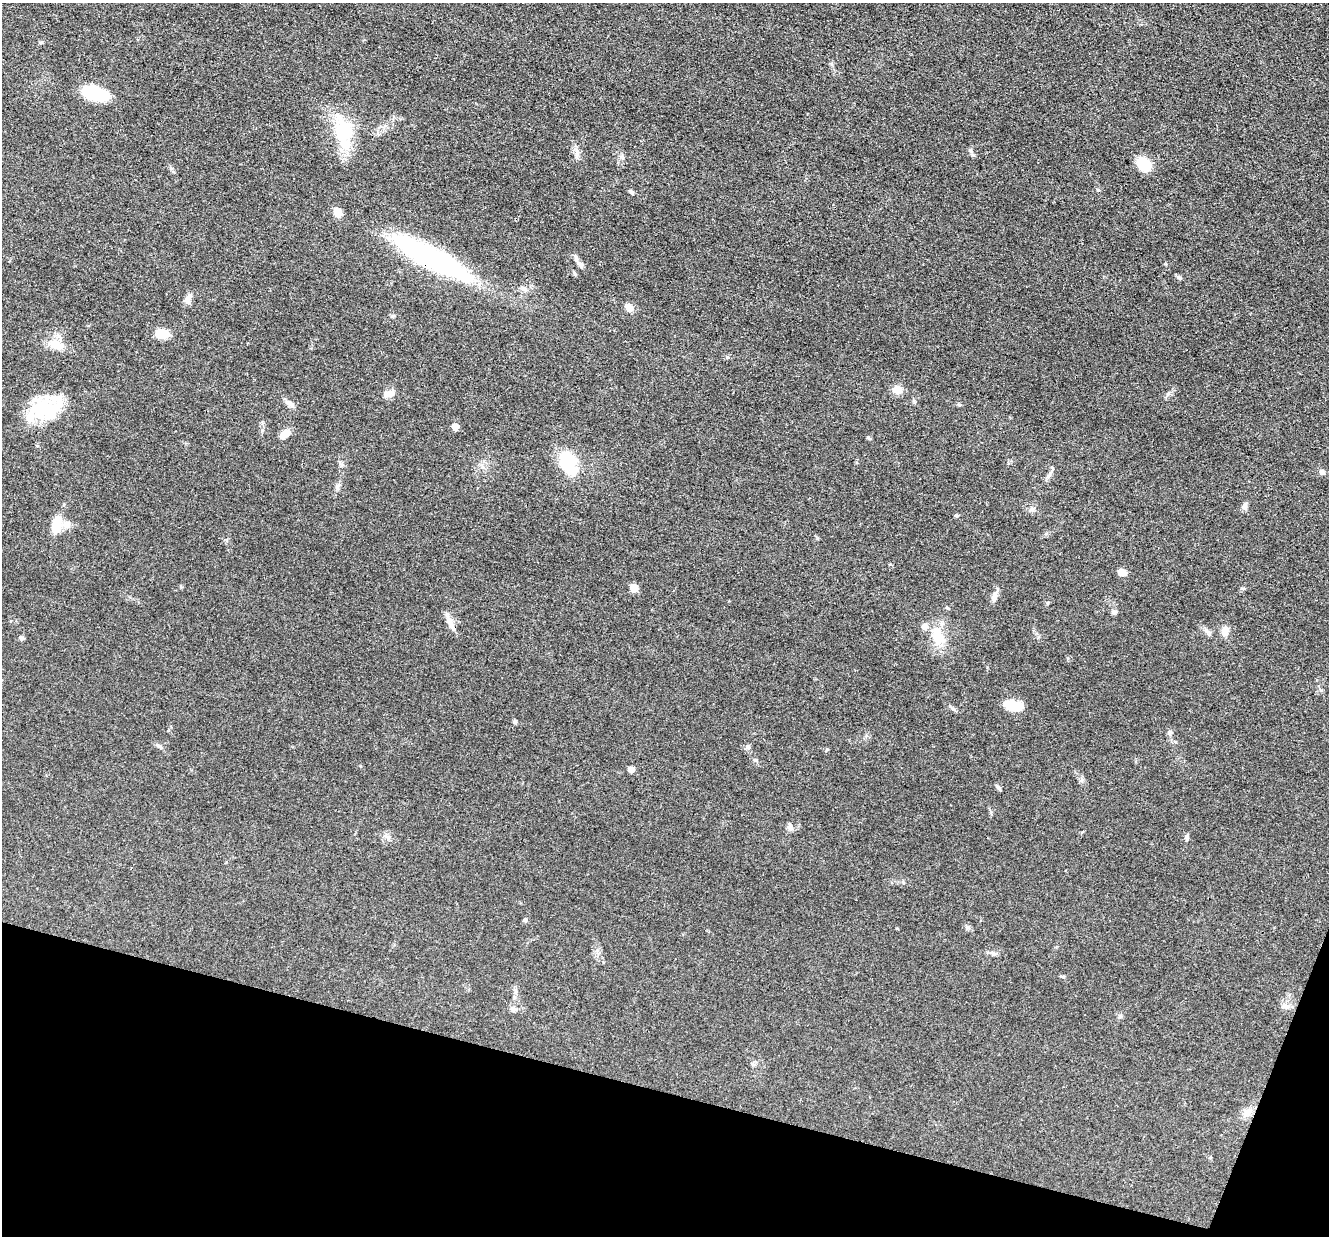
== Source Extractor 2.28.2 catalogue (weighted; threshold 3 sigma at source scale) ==
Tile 15 of 4 x 4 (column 3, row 4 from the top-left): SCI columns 2657-3983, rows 260-1493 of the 5312 x 5329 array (HDU 1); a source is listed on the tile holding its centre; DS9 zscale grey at full resolution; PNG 1331 x 1238 px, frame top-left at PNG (2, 3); no overlay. Shown black and unused: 13% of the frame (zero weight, under 3 of 4 exposures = <1% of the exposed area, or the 3 px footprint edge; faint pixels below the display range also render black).
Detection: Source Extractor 2.28.2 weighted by HDU 2 'WHT'; one run over the whole footprint, this tile lists its part. Background 0.0619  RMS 0.0059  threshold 0.0267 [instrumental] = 3 sigma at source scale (4.5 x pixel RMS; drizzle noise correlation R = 1.50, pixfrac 1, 0.05/0.05 arcsec/px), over >= 5 px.
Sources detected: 61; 2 inside a brighter object's white glare — not listed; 3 inside a brighter listed object's ellipse — not listed separately; the other 56 listed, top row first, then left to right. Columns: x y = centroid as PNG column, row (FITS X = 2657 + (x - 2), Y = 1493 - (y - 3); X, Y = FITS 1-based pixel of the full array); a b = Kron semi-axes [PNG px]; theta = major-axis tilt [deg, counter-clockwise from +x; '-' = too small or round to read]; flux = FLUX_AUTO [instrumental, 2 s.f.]
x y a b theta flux
94 93 24 12 -17 29
341 131 41 31 72 29
1144 164 16 12 -43 14
1098 190 5 4 - 0.78
631 192 7 5 -22 0.98
338 213 8 7 - 7
430 257 92 20 -28 120
580 264 10 7 -48 2.5
574 273 8 3 -60 0.8
1179 278 6 5 - 1.1
524 289 9 5 -27 2
188 299 14 7 65 3.3
629 308 11 8 -54 3.9
162 334 13 9 -10 9.7
56 345 21 13 -13 8.7
898 390 12 11 - 4.7
389 394 16 7 24 3.7
289 403 15 6 -32 2.5
45 409 33 31 -8 33
455 427 5 5 - 5.9
285 434 12 7 39 5.9
869 438 6 4 -44 0.77
568 463 31 18 -68 24
1322 472 9 7 -41 1.9
1049 475 11 4 58 2
337 487 8 5 75 1.6
1245 506 10 7 -87 2.1
1032 509 7 4 0 1.3
956 516 4 4 - 1
56 525 21 10 78 12
1122 572 6 5 - 10
634 588 6 5 - 11
1243 588 7 4 0 0.75
994 597 13 7 76 3.4
1114 612 7 6 - 1.4
450 623 20 8 -69 4.5
1225 631 13 10 89 4.2
21 637 7 5 -47 1.1
938 637 28 15 -74 14
1012 704 22 12 -23 11
515 722 6 5 - 0.94
1170 733 7 5 29 1.2
159 746 9 4 -30 1.3
748 747 7 5 43 1.1
755 760 6 6 - 0.99
631 770 5 5 - 4.9
999 788 8 4 -47 1.1
790 827 10 6 -83 2
1187 837 9 4 78 1.1
525 920 5 5 - 0.91
967 927 8 5 -31 1.3
992 953 8 4 -37 1.2
1286 1006 13 5 -13 2.2
513 1010 7 4 90 1.2
1120 1016 6 6 - 1.1
1247 1113 17 8 33 4.3
Overlapping masked pixels (flux is a lower limit): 1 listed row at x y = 430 257
Unlisted compact peaks at least as high as the median listed source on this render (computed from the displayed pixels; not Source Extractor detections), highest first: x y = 577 154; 959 405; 970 150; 827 749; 817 538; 953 709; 1165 264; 1063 977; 1168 394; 42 42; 727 357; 1047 603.